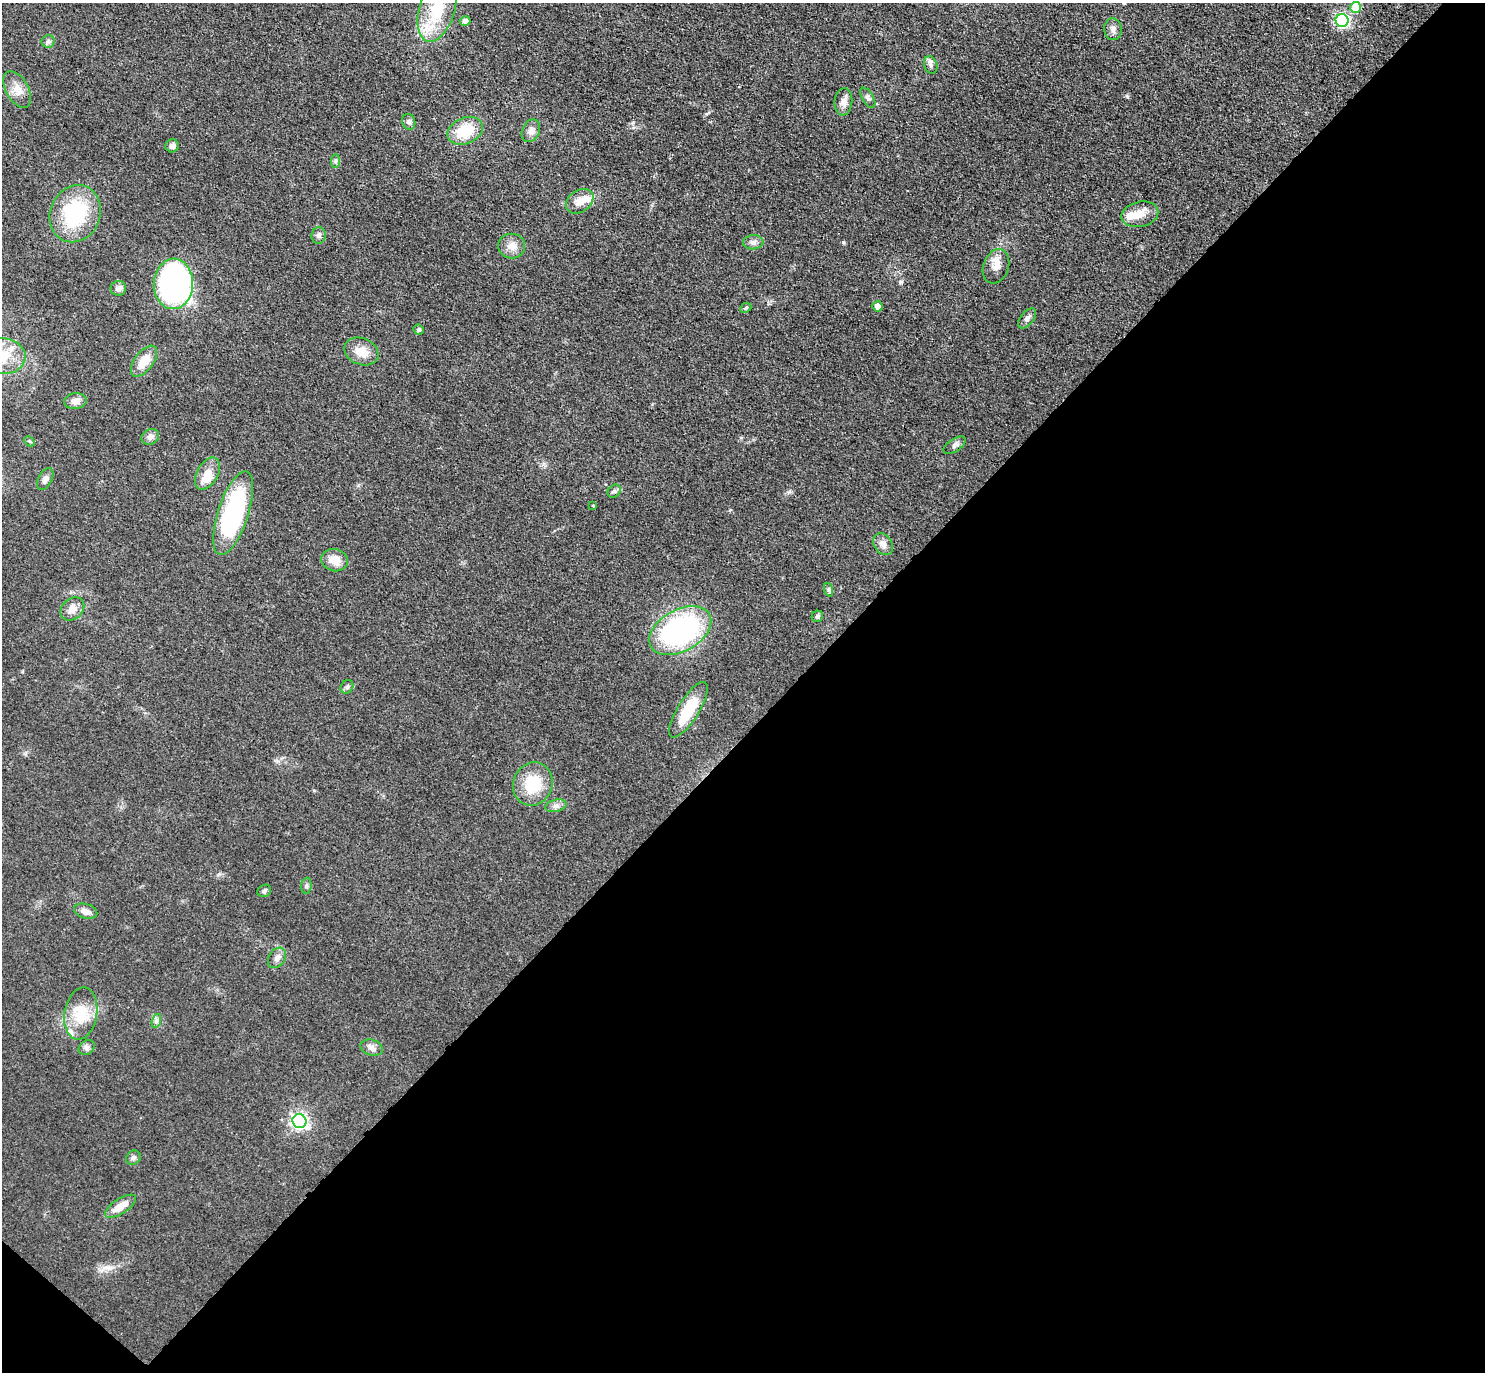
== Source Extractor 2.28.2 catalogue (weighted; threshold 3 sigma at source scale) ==
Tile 15 of 4 x 4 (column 3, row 4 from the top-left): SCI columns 3009-4491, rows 200-1569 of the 6016 x 6023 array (HDU 1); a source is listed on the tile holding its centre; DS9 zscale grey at full resolution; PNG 1487 x 1374 px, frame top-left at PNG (2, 3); each listed source drawn as its Kron ellipse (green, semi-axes under 4 px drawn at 4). Shown black and unused: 47% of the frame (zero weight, under 3 of 4 exposures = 5% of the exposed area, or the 3 px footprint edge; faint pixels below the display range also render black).
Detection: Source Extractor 2.28.2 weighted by HDU 2 'WHT'; one run over the whole footprint, this tile lists its part. Background 0.0466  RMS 0.0061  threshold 0.0272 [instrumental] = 3 sigma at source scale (4.5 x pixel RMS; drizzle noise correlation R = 1.50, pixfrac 1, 0.05/0.05 arcsec/px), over >= 5 px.
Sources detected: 65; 4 inside a brighter listed object's ellipse — not listed separately; the other 61 listed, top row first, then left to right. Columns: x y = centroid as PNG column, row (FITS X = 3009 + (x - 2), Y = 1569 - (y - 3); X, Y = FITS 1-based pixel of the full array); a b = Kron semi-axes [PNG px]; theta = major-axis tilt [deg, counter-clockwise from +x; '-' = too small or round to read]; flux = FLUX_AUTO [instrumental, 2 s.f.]
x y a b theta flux
1356 7 5 5 - 17
437 9 33 17 73 27
1342 20 6 6 - 120
465 21 5 5 - 3.4
1113 29 11 8 -85 3
48 41 6 6 - 1.5
931 65 9 6 -73 2
17 89 20 11 -60 6.8
868 98 11 5 -59 1.9
843 102 14 9 83 4
409 122 8 6 -72 1.9
465 131 18 13 22 20
531 131 12 8 66 3.3
172 146 6 6 - 2.7
335 161 7 4 89 1.3
580 201 15 11 34 6.9
75 214 29 25 67 47
1140 214 18 12 13 8.1
319 235 8 7 - 2
753 242 10 7 4 2.6
512 246 13 12 - 6
996 266 17 12 70 6.2
173 284 25 19 87 200
118 288 8 7 - 2.6
877 306 5 5 - 4.6
746 308 6 4 23 1
1027 318 11 6 51 2.4
419 330 5 5 - 1.2
361 351 18 13 -23 9.3
2 356 23 18 -2 20
144 361 18 9 53 10
75 401 11 7 6 4.4
150 437 9 7 27 3.1
29 441 6 4 -44 0.85
955 445 12 6 33 2.1
207 474 17 10 61 10
45 479 12 6 61 2.8
614 491 7 6 - 1.4
593 505 4 3 - 0.5
233 513 44 15 72 88
883 544 12 9 -53 3.5
334 560 13 11 -15 8.2
829 590 7 4 -71 1.1
72 609 13 10 44 5.2
817 616 6 5 - 1.4
680 631 33 20 29 130
347 687 7 6 - 1.5
688 710 32 10 58 25
533 784 22 19 69 22
556 806 11 6 14 2.5
306 886 8 5 85 1.4
264 891 7 5 32 1.4
86 911 12 7 -16 3.6
277 958 11 8 57 3.4
81 1014 26 16 81 18
156 1021 7 4 72 1.5
87 1047 9 6 36 1.9
372 1048 11 8 -18 3
299 1121 7 7 - 190
133 1158 7 6 - 1.7
120 1206 18 7 33 8.6
Overlapping masked pixels (flux is a lower limit): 1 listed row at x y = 173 284
Isophote crosses this tile's border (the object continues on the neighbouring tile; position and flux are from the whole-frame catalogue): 2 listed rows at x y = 437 9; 2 356
Unlisted compact peaks at least as high as the median listed source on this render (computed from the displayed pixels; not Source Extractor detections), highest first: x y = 843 242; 901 282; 633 122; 706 114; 789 492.